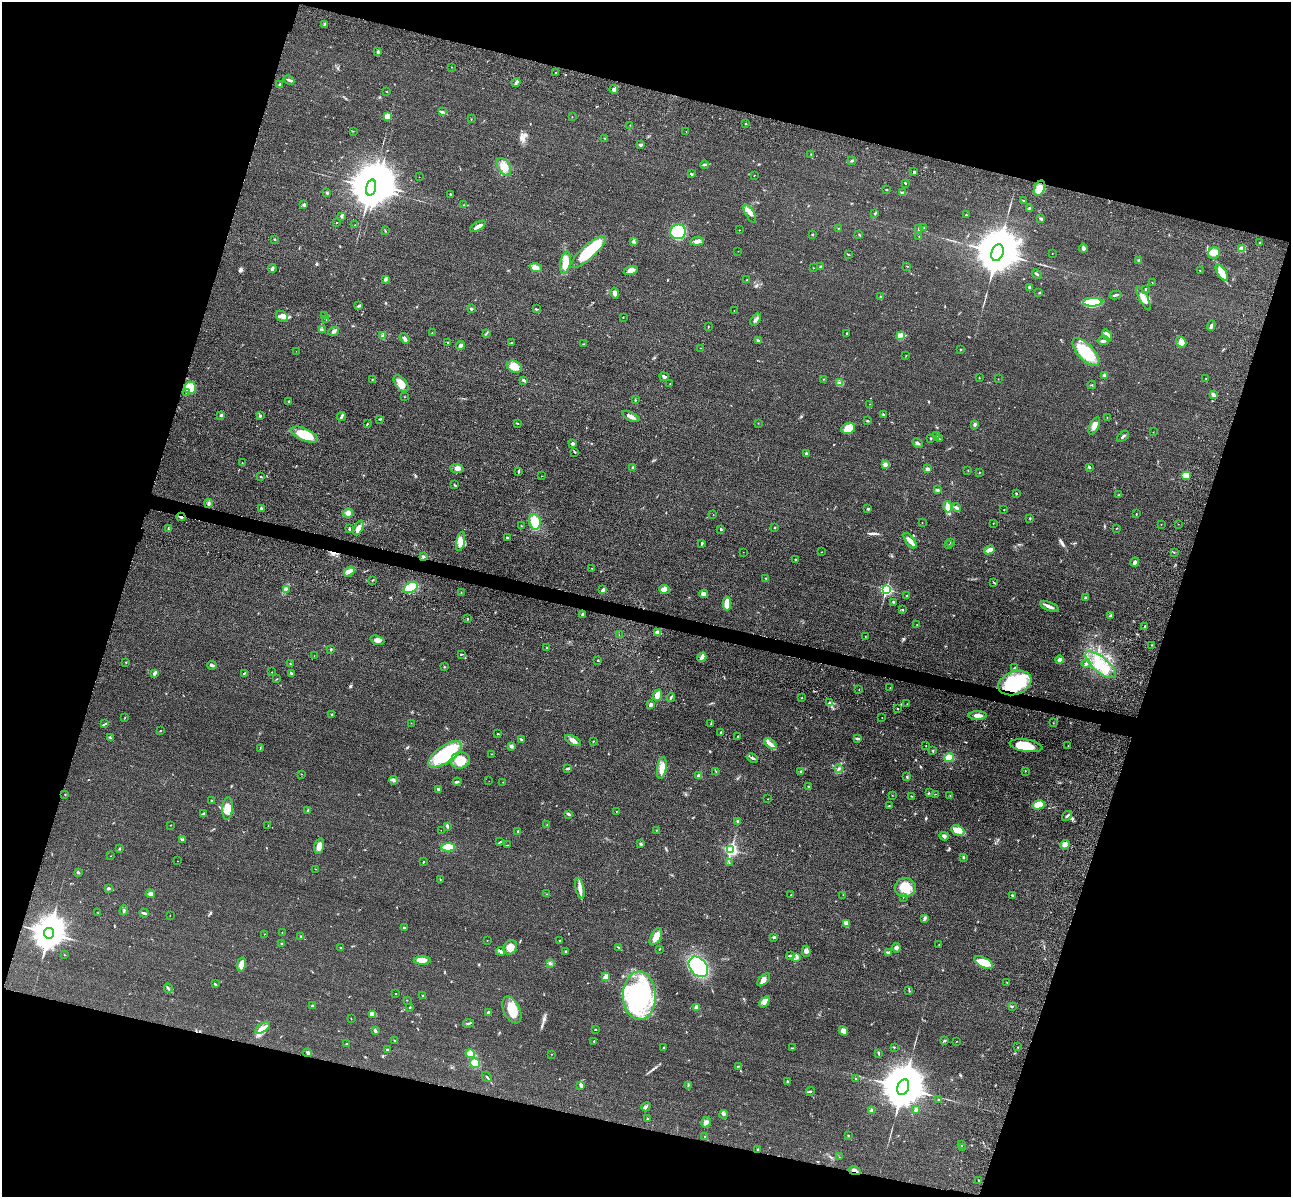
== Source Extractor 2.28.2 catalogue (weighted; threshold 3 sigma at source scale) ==
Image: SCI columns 173-5328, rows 396-5174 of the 5350 x 5365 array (HDU 1 of 3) = the unmasked area's bounding box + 8 px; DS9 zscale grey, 4 x 4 block average (1 PNG px = mean of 4 x 4 image px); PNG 1293 x 1199 px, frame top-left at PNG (2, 2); each listed source drawn as its Kron ellipse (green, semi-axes under 4 px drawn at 4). Shown black and unused: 34% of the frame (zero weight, under 3 of 4 exposures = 9% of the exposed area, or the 3 px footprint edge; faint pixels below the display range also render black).
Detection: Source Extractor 2.28.2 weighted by HDU 2 'WHT'. Background 0.0476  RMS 0.0084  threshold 0.0377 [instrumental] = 3 sigma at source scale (4.5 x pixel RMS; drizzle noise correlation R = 1.50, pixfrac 1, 0.05/0.05 arcsec/px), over >= 5 px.
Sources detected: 508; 4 inside a brighter object's white glare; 1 cosmic-ray / hot-pixel residue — neither listed nor drawn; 7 coinciding with a brighter row at this scale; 30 inside a brighter listed object's ellipse — not listed separately; the other 466 listed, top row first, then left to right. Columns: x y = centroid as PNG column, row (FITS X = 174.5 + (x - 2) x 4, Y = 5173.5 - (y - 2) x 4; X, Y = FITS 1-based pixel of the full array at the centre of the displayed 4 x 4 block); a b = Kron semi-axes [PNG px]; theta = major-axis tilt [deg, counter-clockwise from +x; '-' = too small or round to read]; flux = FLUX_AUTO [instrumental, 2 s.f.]
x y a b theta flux
325 24 3 2 - 5.9
378 51 3 2 - 5.7
451 67 2 2 - 1.5
556 73 2 2 - 3.2
289 80 5 2 - 9.3
516 83 4 2 - 9.6
279 85 2 2 - 7
614 90 4 2 - 8.7
387 92 2 2 - 1.9
442 111 2 2 - 1.9
388 117 4 3 - 61
572 117 2 2 - 2.9
471 119 2 2 - 1.5
745 124 2 2 - 3.7
630 125 2 2 - 1.6
353 131 2 2 - 1.7
686 131 2 2 - 2
604 138 2 2 - 1.8
641 145 3 3 - 7.7
811 155 4 2 - 3.8
852 161 4 2 - 5.6
705 165 4 2 - 5.2
504 167 10 6 -60 43
914 172 2 2 - 9.6
691 174 3 2 - 5.8
754 175 2 2 - 1.4
419 177 2 2 - 1.2
905 183 2 2 - 4.7
371 188 8 5 75 23000
1039 188 8 5 64 39
886 189 2 2 - 10
327 193 2 2 - 4
903 193 2 2 - 2.5
451 194 2 2 - 4.9
1023 200 2 2 - 2.8
304 205 3 2 - 8.3
464 205 2 2 - 1.8
1029 209 2 2 - 3.5
875 213 2 2 - 3.7
750 214 10 3 -60 20
966 215 2 2 - 3.2
341 216 3 2 - 6.3
1040 219 3 2 - 5.8
337 222 2 2 - 1.7
355 225 2 2 - 1.5
478 226 8 3 31 25
838 228 2 2 - 2.4
924 228 2 2 - 1.6
918 229 4 2 - 4.5
739 230 2 2 - 1.3
385 231 2 2 - 2.1
678 232 8 7 - 210
812 234 2 2 - 2.3
859 234 4 2 - 3.2
919 237 3 2 - 2.2
274 239 2 2 - 4.2
633 241 4 3 - 8.3
697 241 7 3 5 16
1260 242 2 2 - 3.6
1083 248 4 3 - 14
1242 249 3 3 - 34
738 251 2 2 - 1.3
588 252 23 7 42 180
997 253 8 6 70 33000
1052 253 2 2 - 1.6
1214 253 6 5 - 38
848 254 3 2 - 3.1
1139 261 4 3 - 7.9
565 263 11 5 79 53
907 266 2 2 - 2.2
536 267 6 4 -21 21
821 267 2 2 - 3.3
272 268 4 3 - 11
813 268 2 2 - 1.5
630 270 7 4 15 20
1200 271 2 2 - 1.8
1222 273 9 4 -57 61
1037 274 5 2 - 6.2
386 279 2 2 - 3.1
747 280 2 2 - 1.8
1152 283 2 2 - 1.4
1030 287 2 2 - 32
1145 289 2 2 - 3.4
615 293 5 3 - 16
1039 293 2 2 - 2
1115 295 6 2 13 8.6
881 296 2 2 - 2.8
1144 299 13 4 -63 44
1093 302 9 3 2 210
359 305 3 2 - 6.2
471 309 3 2 - 7
536 309 3 2 - 3.7
734 311 2 2 - 1.3
282 316 6 5 - 21
324 316 2 2 - 2.7
623 317 2 2 - 1.9
326 319 2 2 - 1.4
755 320 7 2 52 12
708 326 2 2 - 2.3
1211 326 5 3 - 8.6
322 330 2 2 - 2.4
333 331 5 3 - 11
432 333 2 2 - 1.2
486 333 2 2 - 2.1
847 333 2 2 - 2.6
383 335 3 2 - 5.8
901 335 4 3 - 12
1107 335 6 3 -57 36
405 338 5 3 - 11
758 340 3 2 - 4.5
1103 341 6 3 9 13
1181 342 6 4 -40 23
448 343 2 2 - 3.6
511 343 2 2 - 1.9
583 344 2 2 - 2.4
461 345 4 3 - 11
701 348 2 2 - 1.3
961 350 2 2 - 2.3
296 351 2 2 - 0.91
1086 352 18 8 -47 210
906 355 2 2 - 1.3
514 367 8 5 -23 47
1105 375 2 2 - 72
664 377 5 3 - 12
979 378 2 2 - 1.8
823 379 2 2 - 1.4
998 379 2 2 - 1
1206 379 2 2 - 1.4
372 380 2 2 - 2
524 380 3 3 - 6.7
670 383 2 2 - 1.3
840 383 4 2 - 6.9
401 384 10 5 -52 41
1092 385 4 2 - 3.5
190 388 6 6 - 130
186 392 4 3 - 6.4
1213 395 4 2 - 15
405 397 2 2 - 1.1
635 400 2 2 - 3.1
289 401 3 2 - 3.6
869 404 2 2 - 0.91
883 414 3 2 - 3.9
220 416 2 2 - 3.9
260 416 4 2 - 3.6
341 416 5 2 - 9.7
631 417 9 3 -25 24
1107 417 2 2 - 1.7
380 419 4 2 - 5.4
867 421 2 2 - 3
517 423 3 2 - 2.6
758 423 2 2 - 1.6
367 424 3 2 - 3.2
975 424 3 3 - 6.8
1094 426 9 4 65 26
848 428 7 5 22 76
1153 432 2 2 - 1.2
304 435 14 6 -24 140
937 435 3 2 - 7.6
1123 436 7 2 39 9.7
930 439 2 2 - 2.2
939 439 3 2 - 2.5
573 443 4 3 - 7.3
917 443 5 2 - 8.7
575 452 2 2 - 2.9
806 453 3 2 - 5.1
242 463 2 2 - 1.9
885 464 4 3 - 12
1090 467 3 2 - 4.1
633 468 3 2 - 6.1
457 469 7 4 -10 19
927 469 2 2 - 63
518 471 4 2 - 5.2
968 471 2 2 - 1.5
979 472 2 2 - 1.7
1186 475 5 3 - 69
261 476 3 2 - 3.2
541 476 2 2 - 1.3
455 485 3 2 - 3.1
937 490 3 3 - 7
1016 493 2 2 - 3.9
1119 495 3 2 - 3.9
208 503 4 3 - 9.1
948 507 6 4 -80 25
261 508 3 2 - 7.7
956 508 4 2 - 7.2
868 509 3 2 - 4.2
1004 510 2 2 - 2.2
348 513 5 4 - 23
1136 514 2 2 - 2.8
713 515 2 2 - 1.2
181 517 4 2 - 13
1030 518 2 2 - 3
535 522 8 5 -82 92
922 522 2 2 - 1.5
993 523 2 2 - 1.5
1161 524 2 2 - 0.99
1178 524 2 2 - 0.78
521 526 2 2 - 2.2
358 528 8 4 65 28
775 528 3 2 - 2.5
1117 528 3 2 - 1.9
168 529 2 2 - 3.9
349 529 2 2 - 18
721 529 2 2 - 8.4
507 537 3 2 - 3.3
461 541 10 3 77 28
910 541 9 4 -52 27
950 542 2 2 - 1.1
702 543 4 2 - 6.2
949 545 2 2 - 0.98
989 550 5 3 - 33
743 552 2 2 - 1.2
821 552 2 2 - 1.8
1174 552 2 2 - 2.5
423 556 3 2 - 6
795 559 2 2 - 3.2
1135 562 4 3 - 13
592 568 2 2 - 1.7
349 572 6 3 37 15
766 578 2 2 - 2.7
372 580 3 2 - 3.9
994 582 3 2 - 4.2
411 587 7 5 25 150
286 589 3 2 - 5.6
665 589 5 4 - 25
886 589 2 2 - 910
603 590 3 2 - 17
461 592 2 2 - 2.1
704 594 4 3 - 24
906 596 3 2 - 3.1
1085 598 2 2 - 11
894 602 2 2 - 3.5
727 604 7 4 -89 62
1049 607 10 3 -22 23
903 610 2 2 - 3.3
583 614 2 2 - 7.6
1110 615 3 2 - 4.9
467 619 2 2 - 7.2
917 624 2 2 - 2
1145 626 2 2 - 6.8
658 633 2 2 - 150
619 635 2 2 - 0.98
865 636 2 2 - 1.4
377 640 7 4 -19 23
1152 645 2 2 - 1.9
547 648 2 2 - 2.3
331 649 2 2 - 8.1
461 654 3 2 - 3.2
314 656 2 2 - 1
702 657 5 3 - 16
598 660 2 2 - 7.1
1059 660 4 3 - 21
126 662 2 2 - 2.7
290 664 2 2 - 4
1086 664 4 2 - 8.8
212 665 5 2 - 9.4
1101 665 19 7 -40 100
444 667 2 2 - 2.1
1015 667 2 2 - 2.4
272 672 2 2 - 1.9
155 673 4 2 - 13
244 673 3 2 - 4.6
291 673 4 2 - 5.1
276 679 2 2 - 1.2
1015 683 17 11 20 320
890 688 2 2 - 1.3
859 689 2 2 - 1.8
657 695 6 4 67 39
671 697 4 2 - 6.5
801 698 2 2 - 2.1
829 703 3 2 - 9.2
907 704 2 2 - 1
651 705 3 2 - 14
898 709 2 2 - 3.9
332 714 2 2 - 3.7
978 715 9 4 1 22
125 718 2 2 - 1.3
882 718 2 2 - 2.2
411 723 2 2 - 0.97
711 723 2 2 - 2
1053 723 2 2 - 1.6
105 724 3 2 - 4.7
161 731 2 2 - 1.7
721 732 2 2 - 4
498 734 2 2 - 2.5
738 736 2 2 - 2.9
110 737 2 2 - 3.2
521 739 3 2 - 4
857 739 4 2 - 5.7
573 741 9 3 -29 24
593 741 2 2 - 3.2
770 743 7 4 -40 22
511 746 3 3 - 9
926 746 2 2 - 1.6
1026 746 16 6 -9 95
1068 746 2 2 - 1.5
260 749 3 2 - 2
933 750 2 2 - 2
445 754 19 8 35 270
492 754 2 2 - 1.5
752 758 5 2 - 7.6
949 758 4 3 - 51
460 760 9 8 - 97
662 768 11 4 82 48
568 769 3 2 - 6.1
839 769 3 2 - 4.9
716 771 2 2 - 2.5
1025 771 2 2 - 1.5
801 772 2 2 - 7.2
301 774 2 2 - 1.3
699 776 2 2 - 63
907 776 2 2 - 2.5
393 780 4 3 - 9.5
489 781 2 2 - 0.99
457 782 4 2 - 6.2
503 782 2 2 - 1.4
808 786 3 2 - 3.2
438 789 3 2 - 9
929 793 2 2 - 1.9
65 794 2 2 - 2.1
935 794 2 2 - 1.6
892 795 2 2 - 1.2
950 795 2 2 - 2.5
911 796 2 2 - 2.3
768 799 2 2 - 1.3
212 801 2 2 - 7.1
1039 805 6 4 13 54
889 806 2 2 - 2.3
227 808 11 5 87 70
308 811 2 2 - 2.6
616 811 2 2 - 1.7
203 814 3 2 - 3.1
569 814 4 2 - 6.2
1067 816 5 2 - 7.5
738 821 2 2 - 20
547 824 2 2 - 2.1
170 825 2 2 - 1.5
268 826 2 2 - 1.7
447 826 3 2 - 8.7
441 830 2 2 - 0.8
656 830 2 2 - 2
958 830 7 5 -26 29
518 831 4 2 - 3.4
944 836 4 3 - 9.5
183 839 4 2 - 4.2
500 842 4 2 - 4.1
641 844 3 2 - 5.1
508 845 2 2 - 2.5
1065 845 5 4 - 19
319 846 8 4 76 32
448 847 7 3 3 100
120 849 3 2 - 3
731 850 3 2 - 1100
111 856 2 2 - 1.6
963 857 3 2 - 3.9
178 861 2 2 - 1
423 862 3 2 - 2.6
729 863 2 2 - 2.3
315 869 2 2 - 1.4
78 872 3 2 - 6.7
440 880 2 2 - 1.7
108 888 2 2 - 7.9
580 888 10 3 -78 24
905 888 10 9 - 100
150 894 4 4 - 15
546 894 2 2 - 3
791 895 2 2 - 2.3
843 895 2 2 - 1.2
1012 895 2 2 - 6.1
903 897 2 2 - 1
124 910 5 2 - 6.5
98 913 2 2 - 1.2
144 913 5 2 - 7.4
170 915 2 2 - 1.1
925 919 3 2 - 3.8
846 923 3 2 - 7.2
404 927 3 2 - 3.6
49 933 5 5 - 12000
282 933 2 2 - 1.8
265 934 2 2 - 1.6
300 936 2 2 - 4.6
656 937 9 5 63 39
774 937 4 2 - 5.9
487 940 2 2 - 0.97
559 941 2 2 - 2.5
282 944 2 2 - 3.4
939 945 3 2 - 2.4
510 947 7 6 - 39
618 947 4 2 - 3.7
341 948 2 2 - 1.7
896 948 5 4 - 12
659 949 2 2 - 2.5
501 951 5 2 - 8.6
566 951 2 2 - 3.6
806 951 5 4 - 13
888 953 4 2 - 12
64 955 2 2 - 2.1
791 955 2 2 - 4.1
796 957 3 2 - 4.7
422 960 8 4 1 50
983 962 10 5 -27 91
550 963 2 2 - 4.8
241 965 7 3 79 40
698 967 11 8 -50 410
606 977 3 2 - 42
764 980 8 4 45 24
1007 983 2 2 - 1.2
215 984 4 2 - 3.5
168 988 4 2 - 7.5
909 991 2 2 - 2.3
396 993 2 2 - 2
422 996 2 2 - 1.4
639 996 24 16 -89 590
407 1000 2 2 - 1.9
764 1002 6 3 53 14
312 1006 2 2 - 8.9
1012 1006 3 2 - 4
410 1007 3 2 - 2.9
696 1007 4 3 - 11
512 1010 14 8 -64 92
488 1012 4 2 - 5.9
372 1014 3 2 - 36
351 1019 2 2 - 1.8
468 1023 5 2 - 5.7
263 1028 8 4 32 23
595 1029 2 2 - 2.3
375 1031 3 3 - 6
843 1031 5 4 - 27
395 1041 2 2 - 2.2
594 1041 2 2 - 2.6
944 1041 3 2 - 4.6
956 1042 2 2 - 1.1
347 1044 2 2 - 4.7
894 1047 2 2 - 2.9
1018 1047 2 2 - 1.7
664 1048 2 2 - 3.5
792 1048 2 2 - 1.8
388 1050 3 2 - 3.6
308 1053 4 2 - 6.9
470 1054 5 4 - 41
552 1054 2 2 - 0.99
879 1054 2 2 - 4.5
475 1063 5 4 - 54
738 1066 3 2 - 2.4
487 1077 6 2 -47 5.8
856 1079 2 2 - 1.9
787 1081 3 2 - 4.4
581 1085 4 2 - 15
688 1085 4 2 - 4.2
903 1087 8 5 67 32000
810 1091 4 2 - 6.1
938 1099 2 2 - 2.8
646 1107 5 3 - 8.8
872 1110 3 3 - 9.4
916 1110 4 3 - 6.6
723 1114 4 3 - 8.7
647 1119 2 2 - 3.4
706 1122 5 4 - 13
848 1135 2 2 - 2.4
705 1137 2 2 - 3.9
961 1145 2 2 - 2.4
962 1147 2 2 - 2.6
757 1149 2 2 - 2.6
839 1157 2 2 - 0.92
855 1171 6 2 -13 14
979 1180 2 2 - 2.5
Overlapping masked pixels (flux is a lower limit): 3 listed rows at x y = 181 517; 1015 683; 855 1171
Diffuse or blended objects may show on this block-average render without a row.